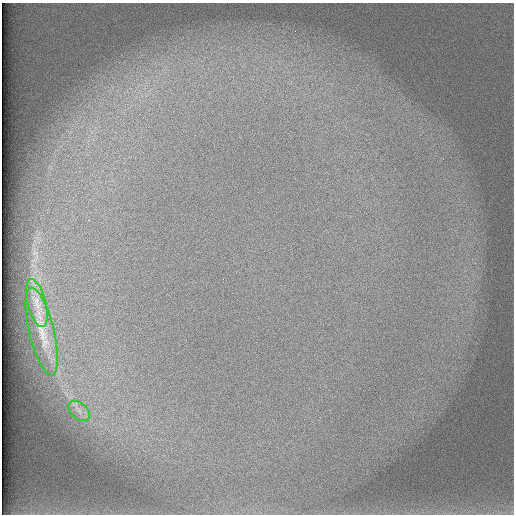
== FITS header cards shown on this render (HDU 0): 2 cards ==
NAXIS1  =                  512 /
NAXIS2  =                  512 /

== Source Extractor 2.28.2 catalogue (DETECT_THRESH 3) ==
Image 512 x 512 px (HDU 0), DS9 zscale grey, 1 PNG px = 1 image px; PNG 516 x 516 px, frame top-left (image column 1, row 512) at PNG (2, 3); each listed source drawn as its Kron ellipse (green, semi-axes under 4 px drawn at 4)
Background 102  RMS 3.1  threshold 9.19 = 3 sigma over >= 5 px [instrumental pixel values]
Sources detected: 3; all 3 listed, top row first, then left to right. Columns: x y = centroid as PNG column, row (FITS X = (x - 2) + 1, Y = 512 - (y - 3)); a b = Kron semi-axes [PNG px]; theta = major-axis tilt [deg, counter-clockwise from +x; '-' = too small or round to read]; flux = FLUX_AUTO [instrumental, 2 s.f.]
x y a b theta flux
37 303 24 9 -75 3200
42 331 45 12 -76 6200
79 411 12 8 -40 1400